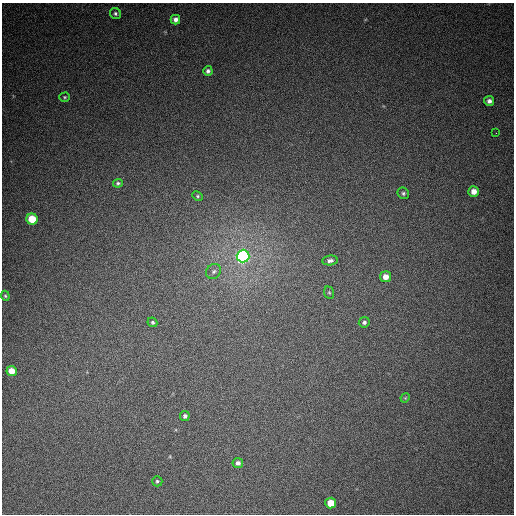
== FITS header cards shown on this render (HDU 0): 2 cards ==
NAXIS1  =                  512
NAXIS2  =                  512

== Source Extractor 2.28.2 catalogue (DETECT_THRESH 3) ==
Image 512 x 512 px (HDU 0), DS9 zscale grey, 1 PNG px = 1 image px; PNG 516 x 516 px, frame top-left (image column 1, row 512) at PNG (2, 3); each listed source drawn as its Kron ellipse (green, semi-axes under 4 px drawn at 4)
Background 410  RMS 11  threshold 32.3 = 3 sigma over >= 5 px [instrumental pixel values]
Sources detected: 25; all 25 listed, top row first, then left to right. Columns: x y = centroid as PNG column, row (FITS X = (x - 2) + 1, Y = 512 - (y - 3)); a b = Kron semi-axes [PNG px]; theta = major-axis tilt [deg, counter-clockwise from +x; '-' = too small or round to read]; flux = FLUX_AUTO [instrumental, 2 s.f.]
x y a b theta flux
115 14 6 5 - 1400
175 20 5 4 - 3200
208 71 5 4 - 1800
65 97 5 4 - 1000
489 101 5 5 - 2500
496 133 2 2 - 2200
118 183 5 4 - 1200
474 191 5 5 - 5300
403 193 6 5 - 1400
198 196 5 4 - 1000
32 219 5 5 - 22000
243 256 6 6 - 240000
330 260 8 5 3 2200
214 271 8 7 - 2300
386 277 5 5 - 5800
329 293 6 5 - 940
5 296 5 4 - 910
152 322 5 4 - 1200
364 322 5 5 - 1700
12 371 5 5 - 9500
405 398 5 4 - 690
185 416 5 5 - 1700
238 463 5 5 - 2500
157 481 5 5 - 1100
331 503 5 5 - 13000